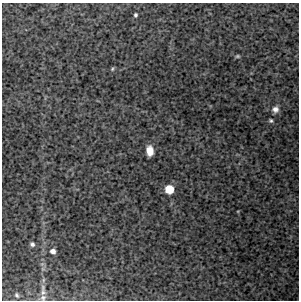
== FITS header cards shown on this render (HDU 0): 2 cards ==
NAXIS1  =                  297 /Length X axis
NAXIS2  =                  298 /Length Y axis

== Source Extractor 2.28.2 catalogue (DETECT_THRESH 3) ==
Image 297 x 298 px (HDU 0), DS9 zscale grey, 1 PNG px = 1 image px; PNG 301 x 302 px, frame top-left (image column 1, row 298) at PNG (2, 3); no overlay
Background 5730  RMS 340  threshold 1030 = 3 sigma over >= 5 px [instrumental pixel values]
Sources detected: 12; all 12 listed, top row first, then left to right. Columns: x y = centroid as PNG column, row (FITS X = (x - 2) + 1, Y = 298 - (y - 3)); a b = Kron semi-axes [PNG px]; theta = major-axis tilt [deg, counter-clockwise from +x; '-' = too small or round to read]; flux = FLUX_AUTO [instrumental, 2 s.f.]
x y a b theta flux
135 15 4 4 - 43000
237 56 6 4 1 31000
112 69 6 4 72 31000
275 109 9 8 - 120000
271 121 4 4 - 39000
150 151 9 6 -85 270000
169 189 8 7 - 410000
32 244 4 4 - 58000
53 251 5 4 - 100000
43 290 18 7 -88 140000
17 295 7 5 -62 43000
43 298 8 8 - 84000
At the frame edge (FLAGS 8, measured only in part): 1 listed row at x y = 43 298